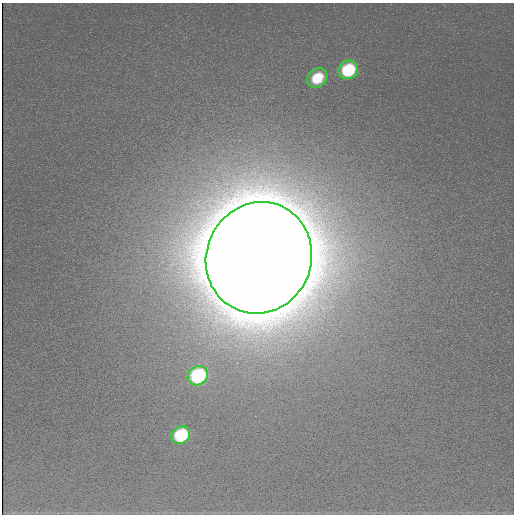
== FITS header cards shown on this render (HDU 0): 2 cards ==
NAXIS1  =                  512
NAXIS2  =                  512

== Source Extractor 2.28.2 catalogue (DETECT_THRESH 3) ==
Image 512 x 512 px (HDU 0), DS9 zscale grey, 1 PNG px = 1 image px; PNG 516 x 516 px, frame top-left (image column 1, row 512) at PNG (2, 3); each listed source drawn as its Kron ellipse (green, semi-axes under 4 px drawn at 4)
Background 237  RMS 1.1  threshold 3.4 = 3 sigma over >= 5 px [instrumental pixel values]
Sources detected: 5; all 5 listed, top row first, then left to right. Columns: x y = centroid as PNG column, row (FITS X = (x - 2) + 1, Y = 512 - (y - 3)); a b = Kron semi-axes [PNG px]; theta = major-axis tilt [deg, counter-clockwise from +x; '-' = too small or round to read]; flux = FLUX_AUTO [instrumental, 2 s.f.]
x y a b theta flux
348 70 10 9 - 5.8e+03
317 78 11 9 39 2.9e+03
259 258 56 52 66 9.2e+06
198 376 10 9 - 8.7e+03
181 435 10 8 34 5.8e+03